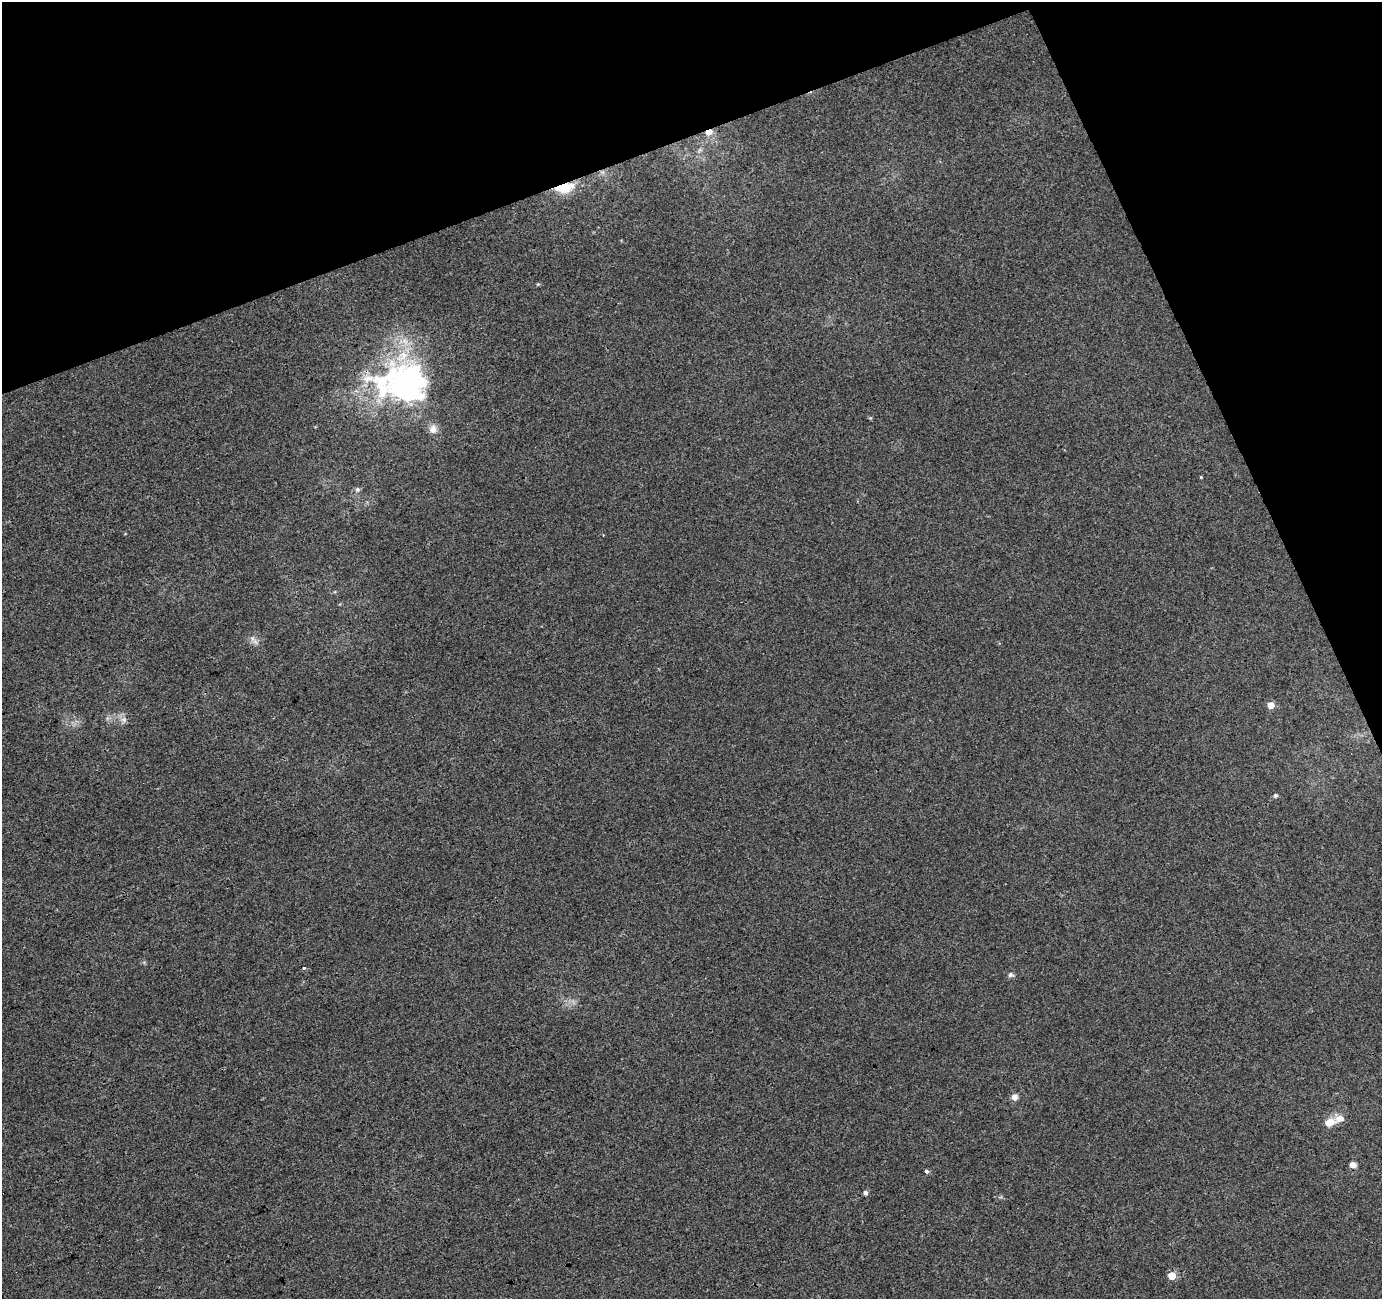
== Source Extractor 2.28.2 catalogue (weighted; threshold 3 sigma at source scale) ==
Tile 3 of 4 x 4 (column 3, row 1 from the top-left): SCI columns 2816-4195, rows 3995-5291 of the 5633 x 5451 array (HDU 1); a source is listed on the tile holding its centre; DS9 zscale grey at full resolution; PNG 1384 x 1301 px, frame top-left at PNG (2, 2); no overlay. Shown black and unused: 19% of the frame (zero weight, under 3 of 4 exposures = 5% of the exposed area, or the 3 px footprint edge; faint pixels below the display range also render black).
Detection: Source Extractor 2.28.2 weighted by HDU 2 'WHT'; one run over the whole footprint, this tile lists its part. Background 0.00134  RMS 0.0035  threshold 0.0158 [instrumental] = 3 sigma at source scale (4.5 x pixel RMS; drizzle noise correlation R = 1.50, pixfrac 1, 0.0396/0.0396 arcsec/px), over >= 5 px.
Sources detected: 23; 2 inside a brighter listed object's ellipse — not listed separately; the other 21 listed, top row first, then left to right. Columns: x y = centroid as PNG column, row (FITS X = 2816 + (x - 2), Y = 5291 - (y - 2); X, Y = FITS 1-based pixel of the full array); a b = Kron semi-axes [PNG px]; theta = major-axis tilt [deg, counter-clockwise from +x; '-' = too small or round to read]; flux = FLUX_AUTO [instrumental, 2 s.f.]
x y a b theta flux
709 132 11 7 22 2.2
564 188 25 11 8 10
538 284 5 4 - 0.38
407 385 29 27 53 100
870 418 5 4 - 0.36
433 429 12 10 -89 2.3
1201 477 3 3 - 0.32
357 489 7 7 - 0.94
603 535 2 2 - 0.24
252 638 7 4 -19 0.87
1271 705 5 5 - 3.9
124 720 8 7 - 1.4
1275 796 6 5 - 0.6
304 968 3 3 - 0.78
1010 975 7 6 - 0.88
1014 1097 7 7 - 1.8
1330 1122 15 10 16 3.9
1353 1165 7 6 - 1.9
926 1171 3 3 - 3.3
866 1193 5 4 - 1
1172 1275 6 5 - 6.1
Overlapping masked pixels (flux is a lower limit): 2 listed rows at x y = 709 132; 564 188